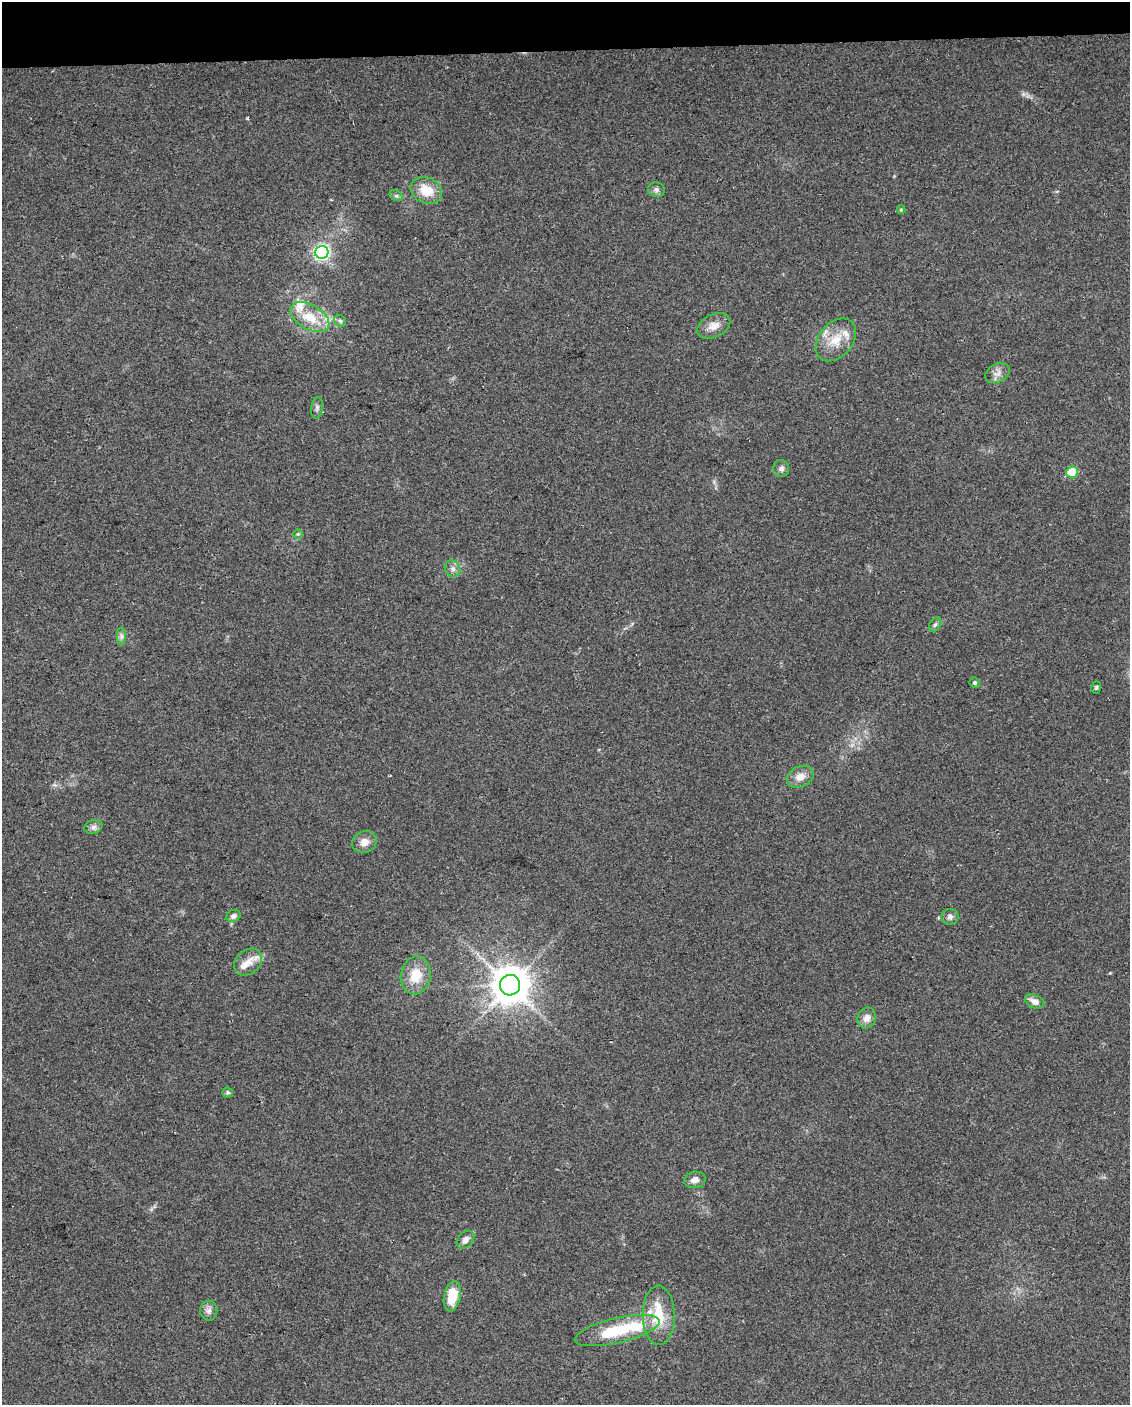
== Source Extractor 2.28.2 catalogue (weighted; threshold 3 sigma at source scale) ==
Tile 3 of 4 x 3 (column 3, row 1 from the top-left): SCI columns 2290-3417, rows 2854-4256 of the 4578 x 4261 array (HDU 1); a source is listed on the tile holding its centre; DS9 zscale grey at full resolution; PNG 1132 x 1407 px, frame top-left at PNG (2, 2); each listed source drawn as its Kron ellipse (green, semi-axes under 4 px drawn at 4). Shown black and unused: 3% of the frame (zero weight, under 2 of 3 exposures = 2% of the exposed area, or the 3 px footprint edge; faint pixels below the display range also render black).
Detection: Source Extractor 2.28.2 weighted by HDU 2 'WHT'; one run over the whole footprint, this tile lists its part. Background 0.102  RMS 0.01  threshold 0.045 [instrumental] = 3 sigma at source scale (4.5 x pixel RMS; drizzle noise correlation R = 1.50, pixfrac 1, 0.0396/0.0396 arcsec/px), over >= 5 px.
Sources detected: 43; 1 inside a brighter object's white glare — neither listed nor drawn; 6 inside a brighter listed object's ellipse — not listed separately; the other 36 listed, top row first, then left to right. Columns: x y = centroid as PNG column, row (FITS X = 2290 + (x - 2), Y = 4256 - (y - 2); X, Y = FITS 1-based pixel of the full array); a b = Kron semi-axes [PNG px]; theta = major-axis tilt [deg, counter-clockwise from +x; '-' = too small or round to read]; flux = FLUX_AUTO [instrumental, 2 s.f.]
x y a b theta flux
426 190 16 12 -24 20
656 190 8 7 - 3.5
396 196 7 5 -29 2
901 210 4 3 - 1.2
322 252 6 6 - 250
310 317 21 12 -30 24
340 321 6 5 - 2
714 326 17 11 25 10
836 340 24 17 50 23
997 373 13 9 30 5.9
317 408 11 6 82 2.8
781 469 8 8 - 3.9
1072 472 6 5 - 37
298 534 5 4 - 1.2
453 569 8 7 - 4
935 625 8 5 53 2.2
121 636 9 4 -90 2.6
975 683 5 5 - 1.5
1096 688 6 4 73 1.7
800 777 14 10 25 9
93 827 9 6 16 3.3
364 842 12 11 - 8.4
233 916 7 6 - 3.6
950 917 8 8 - 3.5
248 962 16 11 40 9.9
416 975 19 15 80 22
510 985 10 10 - 2500
1035 1002 10 6 -25 6.2
867 1018 11 9 65 7.1
228 1092 5 5 - 2
695 1180 11 8 12 5.4
466 1240 10 7 45 4.4
452 1296 15 8 79 25
209 1311 10 8 -88 4.3
659 1315 30 16 -90 31
617 1331 44 12 13 55